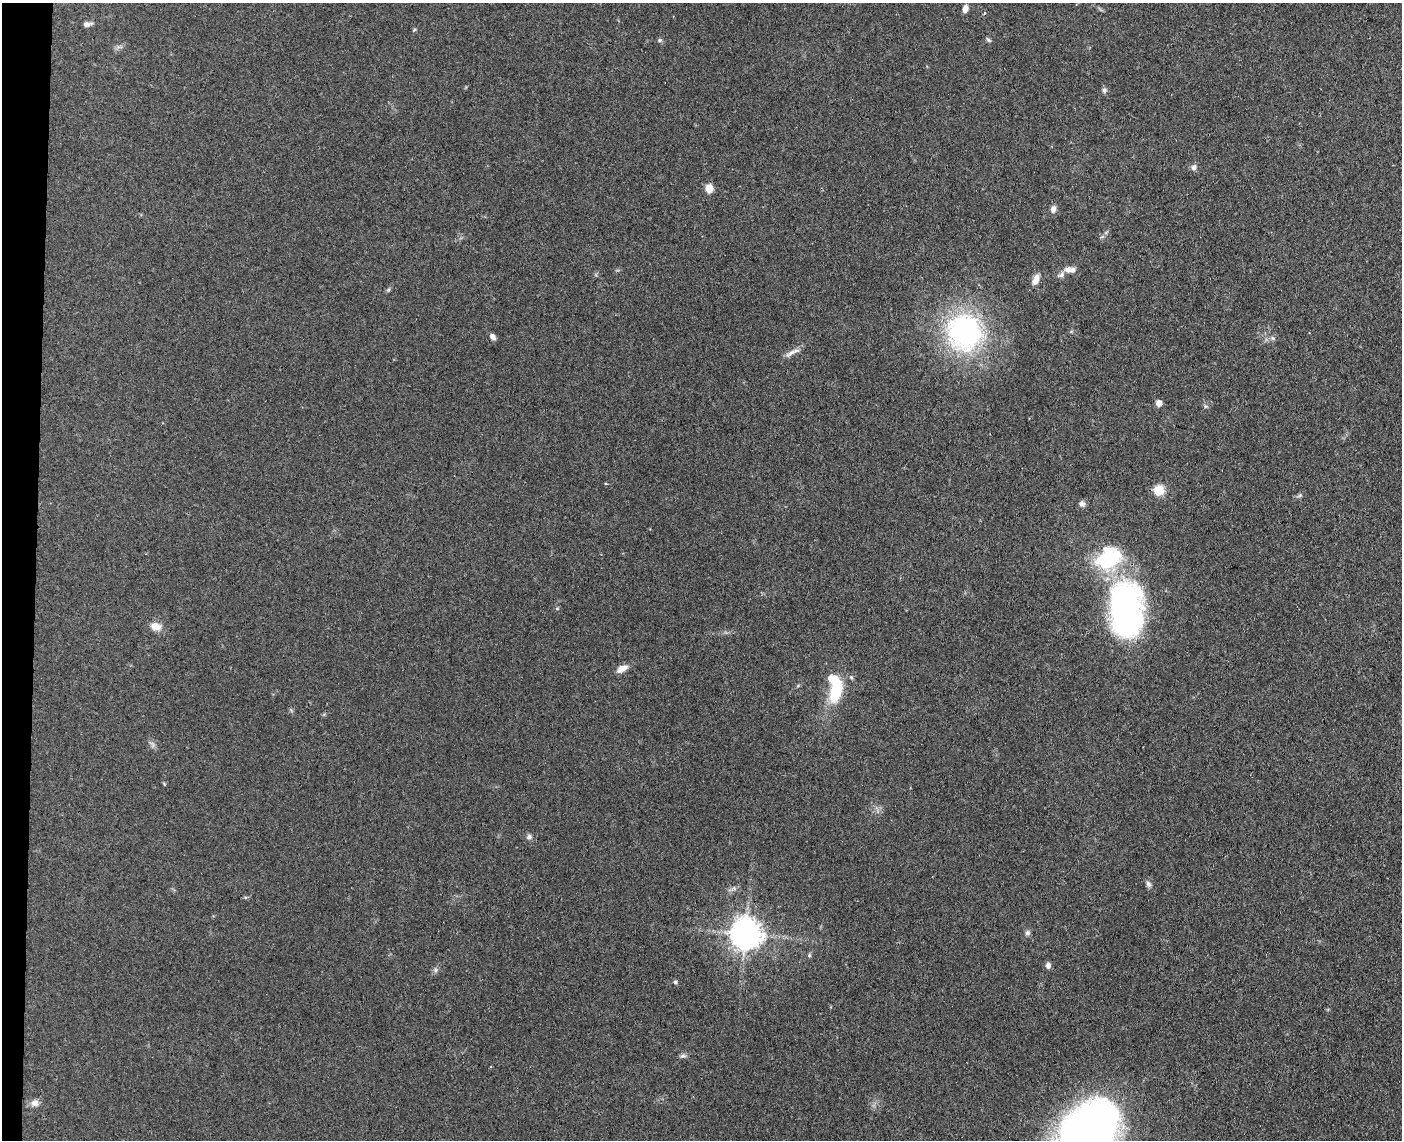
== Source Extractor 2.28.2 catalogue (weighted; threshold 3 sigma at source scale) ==
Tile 7 of 3 x 4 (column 1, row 3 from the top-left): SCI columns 275-1674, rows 1146-2283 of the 4640 x 4568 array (HDU 1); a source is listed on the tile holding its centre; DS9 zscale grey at full resolution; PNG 1404 x 1142 px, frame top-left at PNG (2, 3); no overlay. Shown black and unused: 2% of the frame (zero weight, under 3 of 4 exposures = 5% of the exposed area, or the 3 px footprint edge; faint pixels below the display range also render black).
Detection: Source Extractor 2.28.2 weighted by HDU 2 'WHT'; one run over the whole footprint, this tile lists its part. Background 0.13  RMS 0.0071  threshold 0.0321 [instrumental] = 3 sigma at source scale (4.5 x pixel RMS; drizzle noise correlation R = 1.50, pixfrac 1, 0.05/0.05 arcsec/px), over >= 5 px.
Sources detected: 42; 1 too faint to see at this stretch — not listed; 3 inside a brighter listed object's ellipse — not listed separately; the other 38 listed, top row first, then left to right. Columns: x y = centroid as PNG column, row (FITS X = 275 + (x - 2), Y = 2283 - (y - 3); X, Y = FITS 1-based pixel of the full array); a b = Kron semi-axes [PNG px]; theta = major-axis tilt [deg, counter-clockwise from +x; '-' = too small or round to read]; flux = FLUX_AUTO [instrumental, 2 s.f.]
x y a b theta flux
965 9 9 6 76 4
87 24 8 5 13 3.5
414 30 6 3 19 0.73
660 40 7 5 14 1.4
988 40 8 5 -38 1.3
1104 90 7 6 - 1.8
1194 167 8 7 - 2.4
709 188 9 8 - 7
1053 209 9 6 79 3.1
1069 270 15 8 -5 5.3
1036 279 13 7 70 4.9
388 290 6 4 44 1.1
964 332 48 45 -67 120
493 337 7 5 -48 3.1
1273 338 6 5 - 1.4
791 353 19 6 33 4.5
1159 403 5 5 - 5.8
1159 490 7 7 - 20
1300 495 6 5 - 1.3
1082 504 8 8 - 2.3
557 608 5 3 - 0.83
1126 609 62 36 -88 190
156 626 12 9 -14 7.4
622 669 12 6 27 6.6
835 691 29 13 79 34
164 784 6 3 -54 0.69
529 837 7 6 - 2.2
1148 884 9 6 -64 2.2
734 888 7 4 72 1.3
1027 933 7 6 - 2
746 934 9 9 - 1200
809 955 5 5 - 1
1048 966 7 6 - 2.7
435 970 6 6 - 1.6
675 982 6 5 - 1.4
683 1056 8 6 13 1.8
35 1103 10 9 - 4.2
1089 1136 62 39 61 730
Isophote crosses this tile's border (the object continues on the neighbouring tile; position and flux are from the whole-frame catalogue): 1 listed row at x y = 1089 1136